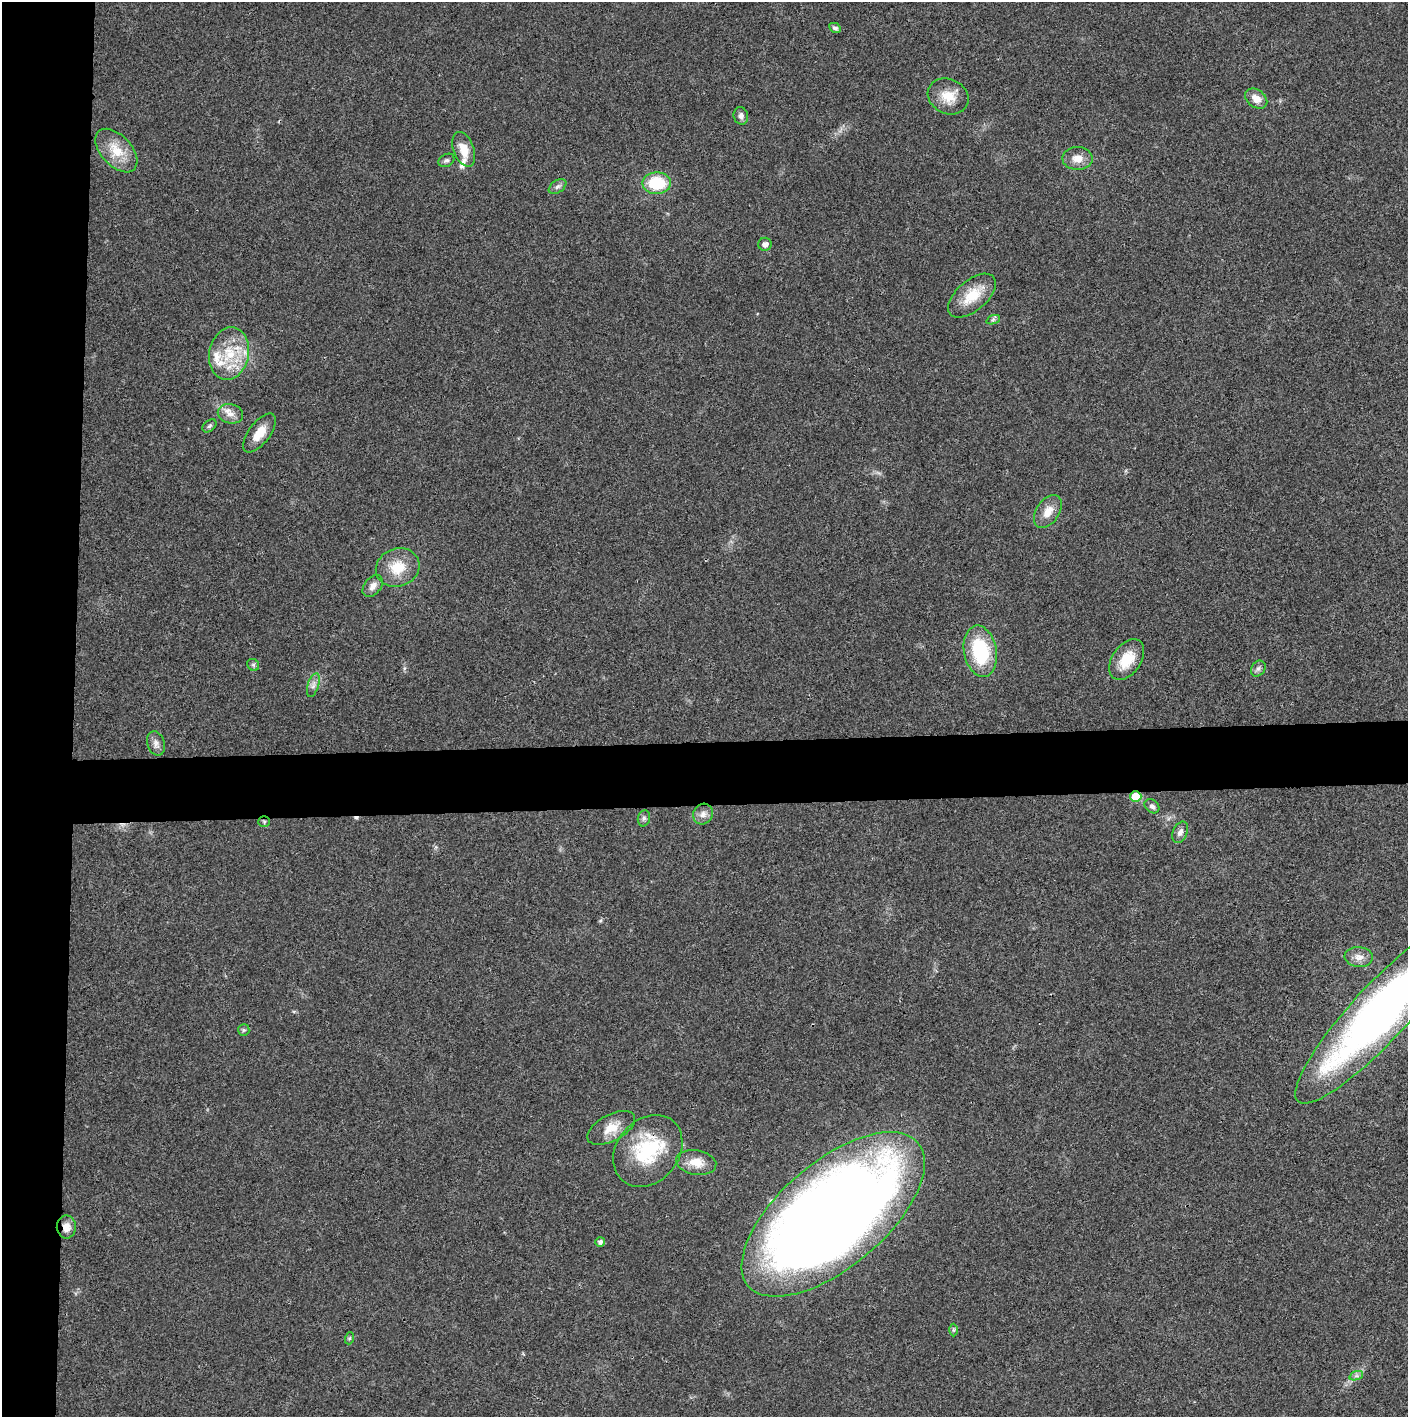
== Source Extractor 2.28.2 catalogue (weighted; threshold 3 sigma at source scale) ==
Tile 4 of 3 x 3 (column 1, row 2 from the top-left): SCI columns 4-1409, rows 1417-2831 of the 4222 x 4245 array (HDU 1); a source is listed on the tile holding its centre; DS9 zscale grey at full resolution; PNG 1410 x 1419 px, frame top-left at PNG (2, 2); each listed source drawn as its Kron ellipse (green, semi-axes under 4 px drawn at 4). Shown black and unused: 9% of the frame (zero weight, under 3 of 4 exposures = <1% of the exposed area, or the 3 px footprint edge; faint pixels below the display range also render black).
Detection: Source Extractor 2.28.2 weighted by HDU 2 'WHT'; one run over the whole footprint, this tile lists its part. Background 0.0189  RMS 0.0041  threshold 0.0185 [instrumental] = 3 sigma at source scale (4.5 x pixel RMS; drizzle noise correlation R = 1.50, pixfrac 1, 0.05/0.05 arcsec/px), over >= 5 px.
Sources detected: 48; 1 cosmic-ray / hot-pixel residue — neither listed nor drawn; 3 inside a brighter listed object's ellipse — not listed separately; the other 44 listed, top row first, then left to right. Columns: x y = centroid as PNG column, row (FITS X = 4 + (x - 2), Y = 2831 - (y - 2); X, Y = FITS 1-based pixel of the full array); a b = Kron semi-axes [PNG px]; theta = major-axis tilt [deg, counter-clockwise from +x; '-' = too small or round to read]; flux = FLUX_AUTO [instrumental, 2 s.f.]
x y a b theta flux
835 28 6 4 -30 1
948 96 21 17 -26 7.5
1256 99 12 8 -36 4.1
741 116 9 7 -76 1.4
464 149 18 10 -69 6.3
116 151 26 15 -47 9.5
1077 158 15 11 -2 4.5
446 160 8 6 30 1.1
657 183 14 11 -2 17
558 186 10 6 36 1.3
765 244 7 6 - 2.1
972 296 28 15 41 11
993 320 7 4 19 0.87
229 354 26 20 78 16
230 414 13 9 -12 3.3
210 426 8 5 41 0.85
259 433 23 10 53 6.5
1048 511 18 11 55 5.3
398 567 22 19 21 11
373 586 12 8 51 2.6
980 651 26 16 -79 29
1127 659 23 14 56 10
253 665 6 5 - 0.77
1258 669 8 6 57 1.3
313 685 12 5 73 1.9
156 743 12 8 -72 2.2
1136 796 5 5 - 9.5
1152 806 8 6 -41 1.5
703 814 11 9 55 2.5
644 818 8 6 76 1.1
264 822 5 5 - 0.71
1180 832 11 7 64 2.1
1359 957 14 10 -4 3.1
1379 1014 119 28 47 220
244 1030 6 5 - 0.73
611 1128 26 13 28 7
648 1151 39 31 50 30
696 1162 20 12 -10 6.3
833 1214 111 52 40 700
66 1227 11 9 -88 3.6
600 1242 5 5 - 1.3
953 1330 6 4 89 0.66
350 1338 6 4 71 0.59
1356 1376 7 4 18 1
Overlapping masked pixels (flux is a lower limit): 5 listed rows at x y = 1136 796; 1379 1014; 648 1151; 833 1214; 66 1227
Isophote crosses this tile's border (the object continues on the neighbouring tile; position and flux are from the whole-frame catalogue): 1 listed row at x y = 1379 1014